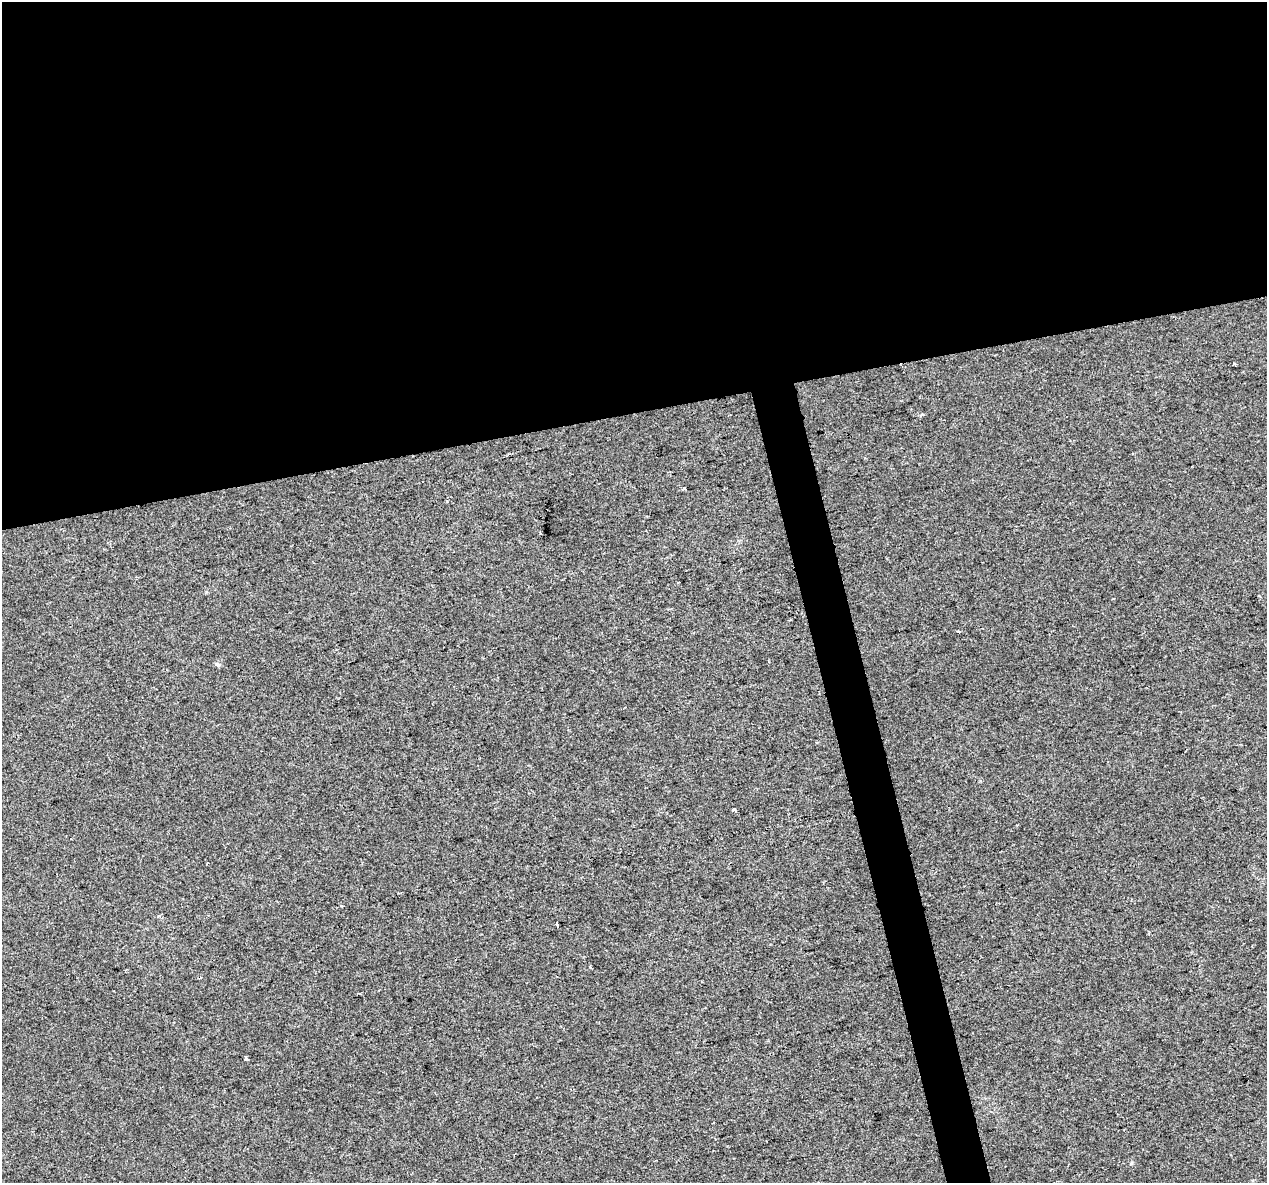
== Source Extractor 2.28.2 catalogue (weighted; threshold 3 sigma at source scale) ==
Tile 2 of 4 x 4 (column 2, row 1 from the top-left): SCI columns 1266-2530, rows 3631-4811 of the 5060 x 4850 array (HDU 1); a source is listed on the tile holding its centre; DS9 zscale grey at full resolution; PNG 1269 x 1185 px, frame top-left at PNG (2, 2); no overlay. Shown black and unused: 37% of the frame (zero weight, under 2 of 3 exposures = <1% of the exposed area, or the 3 px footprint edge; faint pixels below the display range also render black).
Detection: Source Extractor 2.28.2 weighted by HDU 2 'WHT'; one run over the whole footprint, this tile lists its part. Background 0.00547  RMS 0.0046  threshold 0.0208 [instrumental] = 3 sigma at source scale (4.5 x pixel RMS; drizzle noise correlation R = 1.50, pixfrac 1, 0.0396/0.0396 arcsec/px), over >= 5 px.
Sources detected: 8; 1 cosmic-ray / hot-pixel residue — not listed; the other 7 listed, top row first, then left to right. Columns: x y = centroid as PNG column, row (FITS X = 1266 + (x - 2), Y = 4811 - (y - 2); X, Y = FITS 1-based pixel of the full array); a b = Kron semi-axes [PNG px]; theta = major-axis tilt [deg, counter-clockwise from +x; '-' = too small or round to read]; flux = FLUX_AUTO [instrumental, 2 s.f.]
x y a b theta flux
1234 364 4 3 - 0.97
684 488 4 3 - 0.58
958 631 3 3 - 0.42
734 810 4 4 - 2.5
159 916 4 3 - 0.49
557 925 4 3 - 3.4
246 1059 3 3 - 3.6